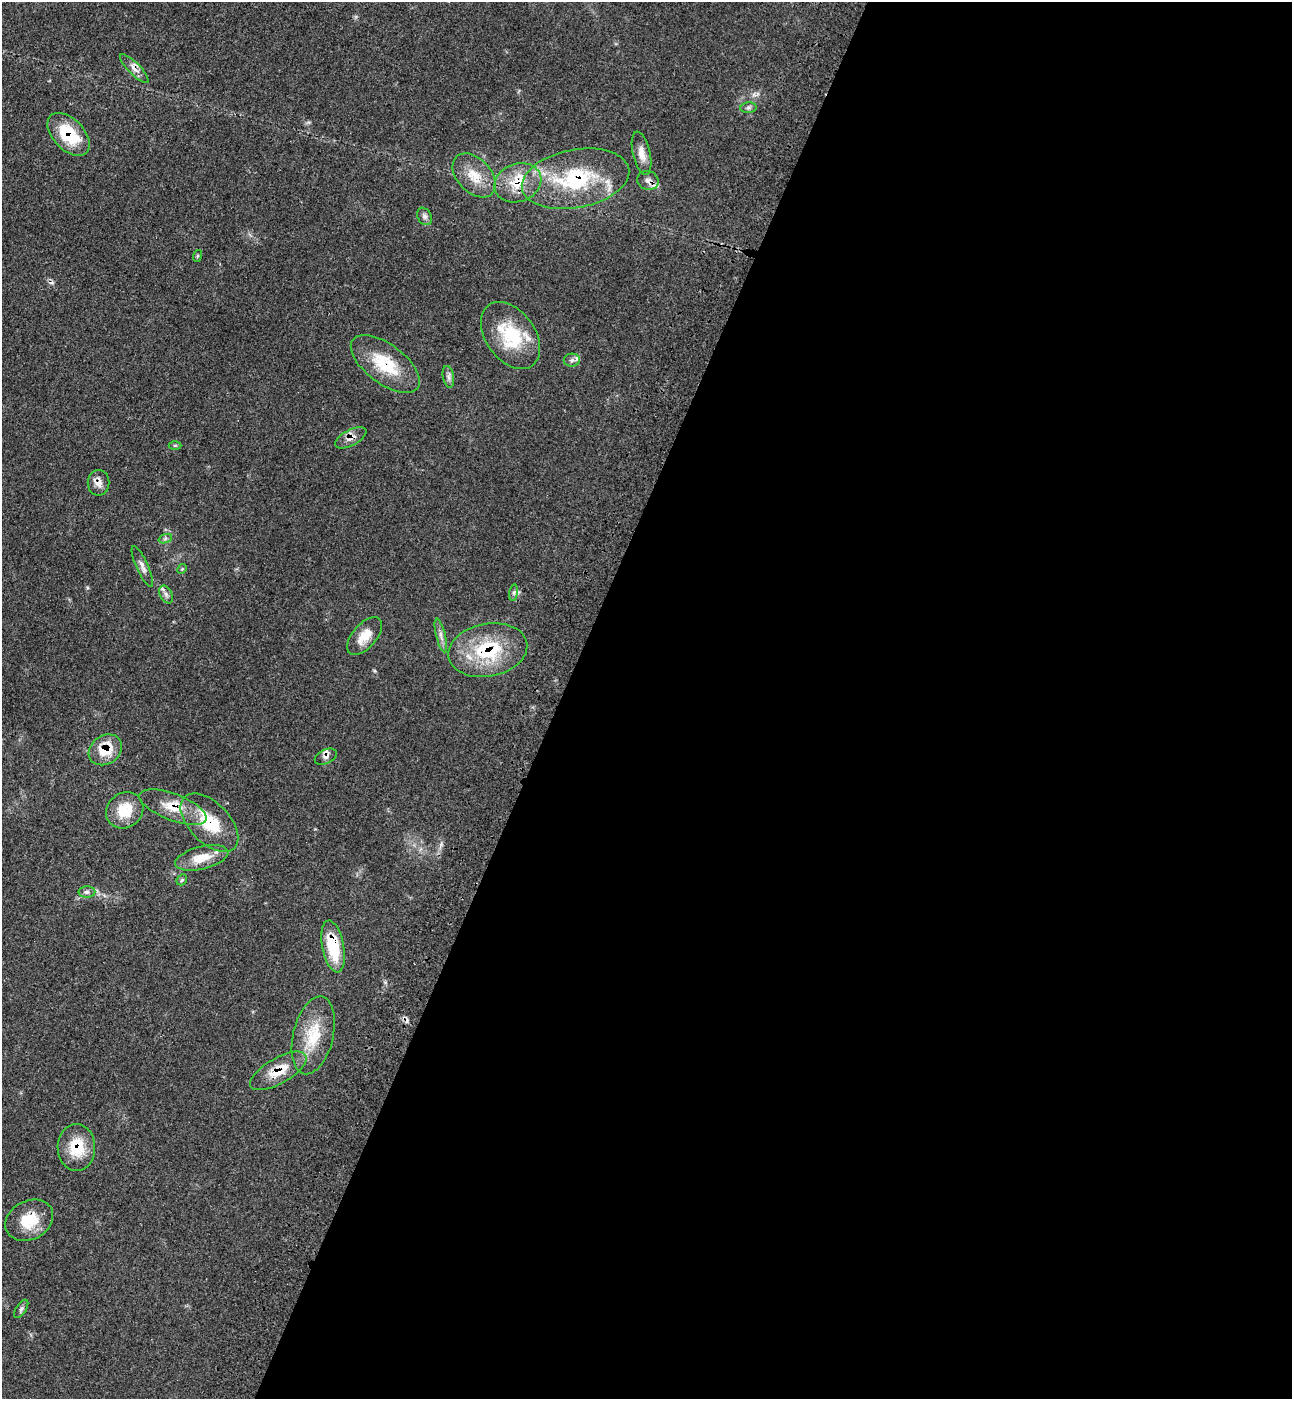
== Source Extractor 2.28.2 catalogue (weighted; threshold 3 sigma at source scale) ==
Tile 12 of 4 x 4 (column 4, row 3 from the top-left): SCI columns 4245-5534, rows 1455-2851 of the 5774 x 5700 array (HDU 1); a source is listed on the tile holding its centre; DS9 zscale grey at full resolution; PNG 1294 x 1401 px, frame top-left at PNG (2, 2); each listed source drawn as its Kron ellipse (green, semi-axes under 4 px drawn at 4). Shown black and unused: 57% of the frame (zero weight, under 3 of 4 exposures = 6% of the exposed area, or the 3 px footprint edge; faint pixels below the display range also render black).
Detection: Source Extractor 2.28.2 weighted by HDU 2 'WHT'; one run over the whole footprint, this tile lists its part. Background 0.0713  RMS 0.0055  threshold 0.0245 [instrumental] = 3 sigma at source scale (4.5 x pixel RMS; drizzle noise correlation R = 1.50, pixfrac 1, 0.05/0.05 arcsec/px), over >= 5 px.
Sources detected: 42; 2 cosmic-ray / hot-pixel residue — neither listed nor drawn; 1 inside a brighter listed object's ellipse — not listed separately; the other 39 listed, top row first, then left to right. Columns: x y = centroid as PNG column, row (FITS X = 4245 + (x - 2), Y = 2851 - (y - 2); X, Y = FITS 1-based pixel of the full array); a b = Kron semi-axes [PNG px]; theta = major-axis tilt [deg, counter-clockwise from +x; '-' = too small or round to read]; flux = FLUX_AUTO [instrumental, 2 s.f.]
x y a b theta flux
134 68 19 6 -45 3.4
748 108 8 5 6 1.4
68 134 26 15 -46 24
642 153 22 8 -77 5.3
474 175 26 17 -47 12
575 179 54 29 11 50
648 181 11 9 -23 2.6
518 183 24 19 21 17
424 216 9 7 -57 1.8
197 256 6 4 71 0.62
510 335 37 24 -54 30
572 360 8 6 3 1.7
385 364 40 19 -37 24
448 377 11 5 -80 1.9
351 438 17 7 28 3.8
175 445 6 4 0 0.72
99 483 13 11 90 3.8
165 539 7 4 20 0.98
142 566 22 6 -66 3
182 569 5 4 - 0.61
514 593 8 4 82 1.3
166 594 9 6 -63 2
365 636 23 12 48 8.9
441 636 17 4 -76 2.7
488 650 40 26 11 39
105 750 18 14 35 14
326 757 11 7 25 2.4
173 807 36 13 -21 14
125 810 19 17 39 14
209 823 36 20 -46 23
202 858 27 11 14 11
182 880 6 4 46 0.82
87 892 8 5 1 1.5
333 946 26 11 -79 25
313 1035 40 20 77 20
278 1071 32 12 30 13
76 1147 23 19 -90 17
29 1220 25 19 28 16
21 1309 10 5 56 1.4
Overlapping masked pixels (flux is a lower limit): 17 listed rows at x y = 134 68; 68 134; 575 179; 648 181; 518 183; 385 364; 351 438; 99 483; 488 650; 105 750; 326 757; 173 807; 209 823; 333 946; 278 1071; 76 1147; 29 1220